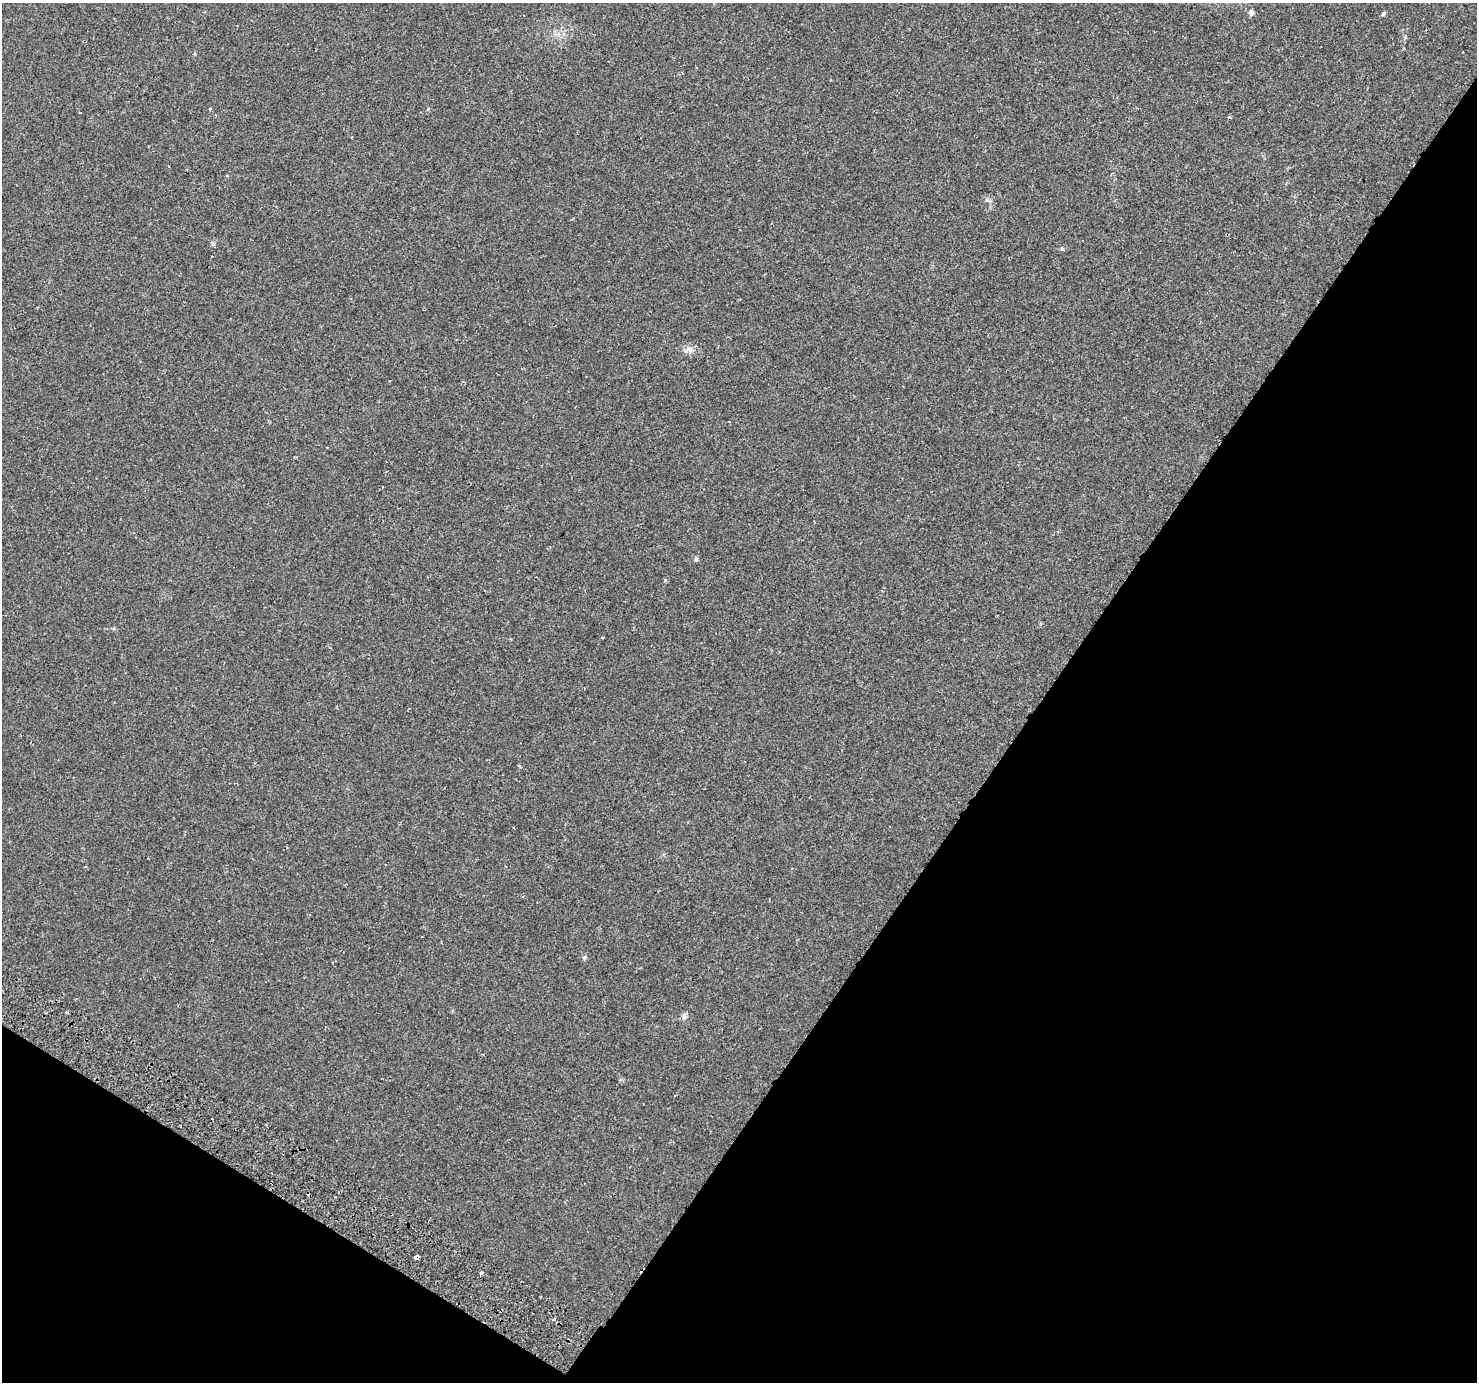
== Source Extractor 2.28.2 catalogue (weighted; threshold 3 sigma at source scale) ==
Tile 15 of 4 x 4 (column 3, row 4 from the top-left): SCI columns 2983-4457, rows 238-1617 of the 5972 x 6063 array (HDU 1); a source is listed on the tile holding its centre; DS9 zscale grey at full resolution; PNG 1479 x 1384 px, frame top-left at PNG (2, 3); no overlay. Shown black and unused: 34% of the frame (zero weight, under 2 of 3 exposures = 3% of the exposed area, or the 3 px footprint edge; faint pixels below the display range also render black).
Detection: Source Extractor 2.28.2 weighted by HDU 2 'WHT'; one run over the whole footprint, this tile lists its part. Background 0.00391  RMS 0.0022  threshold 0.00985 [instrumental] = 3 sigma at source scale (4.5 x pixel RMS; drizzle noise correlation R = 1.50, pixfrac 1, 0.0396/0.0396 arcsec/px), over >= 5 px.
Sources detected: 16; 3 cosmic-ray / hot-pixel residue — not listed; the other 13 listed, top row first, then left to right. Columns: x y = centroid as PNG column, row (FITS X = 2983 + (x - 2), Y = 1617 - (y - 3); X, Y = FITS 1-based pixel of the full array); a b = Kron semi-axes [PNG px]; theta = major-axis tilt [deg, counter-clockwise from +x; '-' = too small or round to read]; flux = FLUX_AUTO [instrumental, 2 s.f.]
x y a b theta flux
1251 13 5 5 - 0.99
1383 14 8 4 55 0.31
428 109 5 4 - 0.21
987 200 6 4 -18 0.4
1062 249 5 5 - 0.3
689 350 12 9 -12 1.2
696 559 6 6 - 0.35
520 766 5 3 - 0.21
584 958 6 4 47 0.31
67 1012 3 2 - 0.28
417 1257 4 4 - 2.7
481 1273 4 3 - 0.43
554 1319 5 3 - 0.25
Overlapping masked pixels (flux is a lower limit): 1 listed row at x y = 417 1257